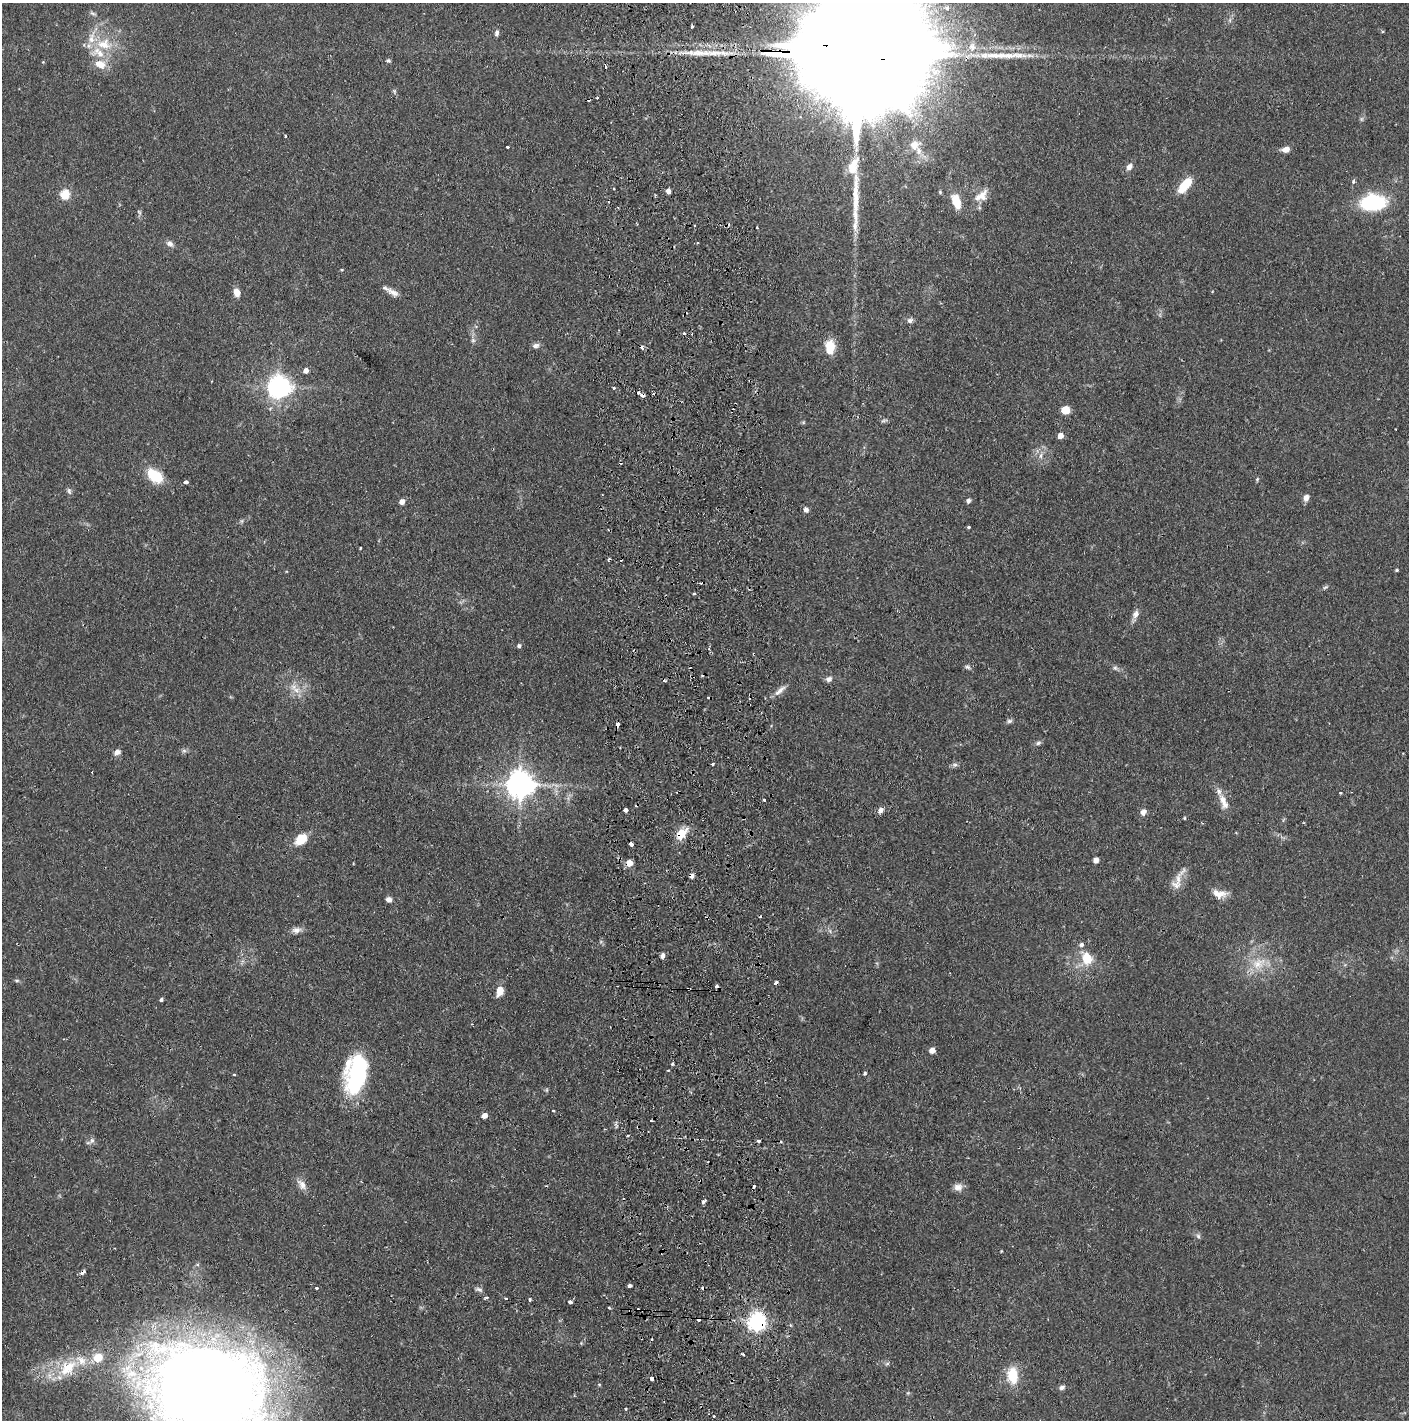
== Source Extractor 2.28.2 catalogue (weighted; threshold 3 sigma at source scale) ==
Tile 5 of 3 x 3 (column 2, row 2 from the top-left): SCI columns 1492-2898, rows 1421-2838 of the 4390 x 4257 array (HDU 1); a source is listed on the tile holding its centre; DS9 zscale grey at full resolution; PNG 1411 x 1422 px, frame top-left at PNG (2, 3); no overlay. Shown black and unused: <1% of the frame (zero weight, under 2 of 3 exposures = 3% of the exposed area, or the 3 px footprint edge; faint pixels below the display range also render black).
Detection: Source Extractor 2.28.2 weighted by HDU 2 'WHT'; one run over the whole footprint, this tile lists its part. Background 0.076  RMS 0.0055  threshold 0.025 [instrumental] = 3 sigma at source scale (4.5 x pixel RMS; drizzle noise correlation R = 1.50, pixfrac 1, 0.05/0.05 arcsec/px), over >= 5 px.
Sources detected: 178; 2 too faint to see at this stretch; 22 cosmic-ray / hot-pixel residue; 1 long thin detection or spike segment (spike, bleed or trail) — not listed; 9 inside a brighter listed object's ellipse — not listed separately; the other 144 listed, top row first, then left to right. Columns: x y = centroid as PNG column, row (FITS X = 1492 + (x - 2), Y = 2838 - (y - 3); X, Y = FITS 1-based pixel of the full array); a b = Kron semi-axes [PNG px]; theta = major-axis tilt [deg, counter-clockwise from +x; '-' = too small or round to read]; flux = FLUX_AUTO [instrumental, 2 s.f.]
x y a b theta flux
93 13 10 4 -23 1.2
1230 20 7 4 72 1.1
692 26 3 3 - 1.1
497 33 8 5 72 1.6
104 44 23 16 -9 15
857 52 84 26 -3 75000
700 53 37 9 0 15
1009 56 56 8 2 18
388 60 6 5 - 0.94
100 64 16 11 -20 7.6
605 66 3 3 - 3.6
394 91 6 5 - 0.89
285 136 3 3 - 0.73
914 145 14 12 24 7.2
507 147 3 3 - 2
1286 149 9 7 5 3.5
1129 167 9 7 56 2.6
852 168 17 15 -75 7.9
1353 182 5 4 - 1.1
1185 185 17 8 50 14
614 189 3 2 - 0.54
668 191 5 4 - 2.4
940 192 5 4 - 0.67
65 195 5 5 - 34
983 195 20 11 69 6.3
956 202 16 8 -72 13
1373 202 24 15 1 46
139 212 8 4 -54 0.98
695 225 3 2 - 0.89
855 225 24 8 84 6.5
757 228 3 2 - 1.2
170 243 9 7 -21 2.4
342 270 5 3 - 0.47
237 292 9 7 -71 4.4
393 292 18 7 -31 3.9
910 320 8 7 - 1.7
684 334 3 3 - 2.5
473 340 6 6 - 1.2
536 346 9 7 17 2.2
830 346 14 12 -53 8.5
306 371 5 5 - 2.9
279 387 9 7 65 430
614 388 3 3 - 0.76
642 395 4 3 - 4
1065 410 5 5 - 22
884 420 10 3 15 1
803 422 6 4 -45 0.67
1060 436 5 4 - 4.6
1041 455 8 5 83 2
155 476 20 12 -38 17
1257 479 6 4 70 0.77
185 482 4 3 - 2.4
69 491 9 5 -75 1.4
1306 498 9 6 76 2.7
968 501 5 5 - 1.7
402 502 6 5 - 3.1
806 510 6 6 - 2.1
242 521 7 4 71 0.86
969 527 3 3 - 1.1
360 548 3 2 - 0.53
1397 570 4 3 - 0.69
1325 587 8 4 23 1
694 594 3 3 - 1
1136 614 10 7 62 3.1
519 646 5 5 - 1.3
709 649 4 3 - 0.62
967 667 8 6 -11 1.3
1115 668 6 6 - 1.3
829 679 8 7 - 2.1
296 690 12 8 -16 4.8
780 690 19 6 42 3.7
1009 721 8 5 15 1.3
617 724 5 4 - 2.5
1038 743 7 5 18 1.3
184 751 7 4 0 1.2
117 752 9 7 22 2.3
712 764 3 3 - 1.9
955 765 8 6 2 1.4
520 785 8 8 - 770
1340 793 4 3 - 0.64
765 800 3 3 - 2.9
1223 802 25 10 -66 6.8
626 810 4 4 - 3
881 810 9 6 45 2.6
1143 812 7 6 - 2.9
1184 818 4 4 - 0.53
681 834 15 9 47 10
301 839 13 9 41 12
631 844 4 3 - 4.3
1096 860 5 4 - 3.7
629 863 8 8 - 3.6
1183 871 21 5 49 3.1
692 876 5 5 - 2.4
1176 885 15 11 -7 4.3
1220 894 18 9 -6 6.1
389 899 7 6 - 2.2
296 930 12 8 4 3
1081 945 6 6 - 1.7
662 956 7 5 81 1.6
1087 959 8 7 - 21
1259 963 24 15 30 13
17 981 6 4 0 0.81
500 991 9 6 77 8
161 1000 4 4 - 1
932 1050 5 5 - 4.2
672 1064 4 3 - 0.93
865 1073 5 4 - 0.78
234 1074 3 3 - 0.6
357 1074 44 21 76 55
547 1090 6 4 -90 0.75
553 1111 4 3 - 0.93
484 1116 5 5 - 4
651 1121 3 2 - 1.3
648 1131 3 2 - 0.43
628 1135 3 2 - 0.95
92 1140 9 6 58 1.9
758 1140 4 3 - 2
780 1141 3 3 - 2.9
302 1185 17 9 -56 4.1
754 1186 3 3 - 1.6
958 1187 11 10 - 3.5
704 1201 7 3 46 1.5
1198 1236 7 5 -47 1.3
1001 1251 3 3 - 0.42
83 1272 6 4 35 2.2
629 1285 4 3 - 2.8
317 1288 3 3 - 1.5
478 1289 11 5 -9 1.6
486 1298 6 3 8 0.75
530 1300 3 3 - 2.2
570 1302 3 3 - 13
609 1308 3 2 - 0.83
757 1322 7 6 - 240
743 1354 4 3 - 1.7
98 1358 6 6 - 17
887 1364 6 4 20 0.89
68 1368 28 17 44 20
1012 1375 18 11 -87 16
651 1378 3 3 - 18
599 1384 5 3 - 0.61
1062 1387 8 6 19 1.6
206 1392 113 84 -18 920
626 1408 3 3 - 3
714 1417 3 3 - 1.6
Overlapping masked pixels (flux is a lower limit): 9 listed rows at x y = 857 52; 1009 56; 642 395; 617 724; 681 834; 629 863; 692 876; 83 1272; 757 1322
Isophote crosses this tile's border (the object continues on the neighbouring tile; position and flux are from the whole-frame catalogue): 2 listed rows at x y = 857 52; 206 1392